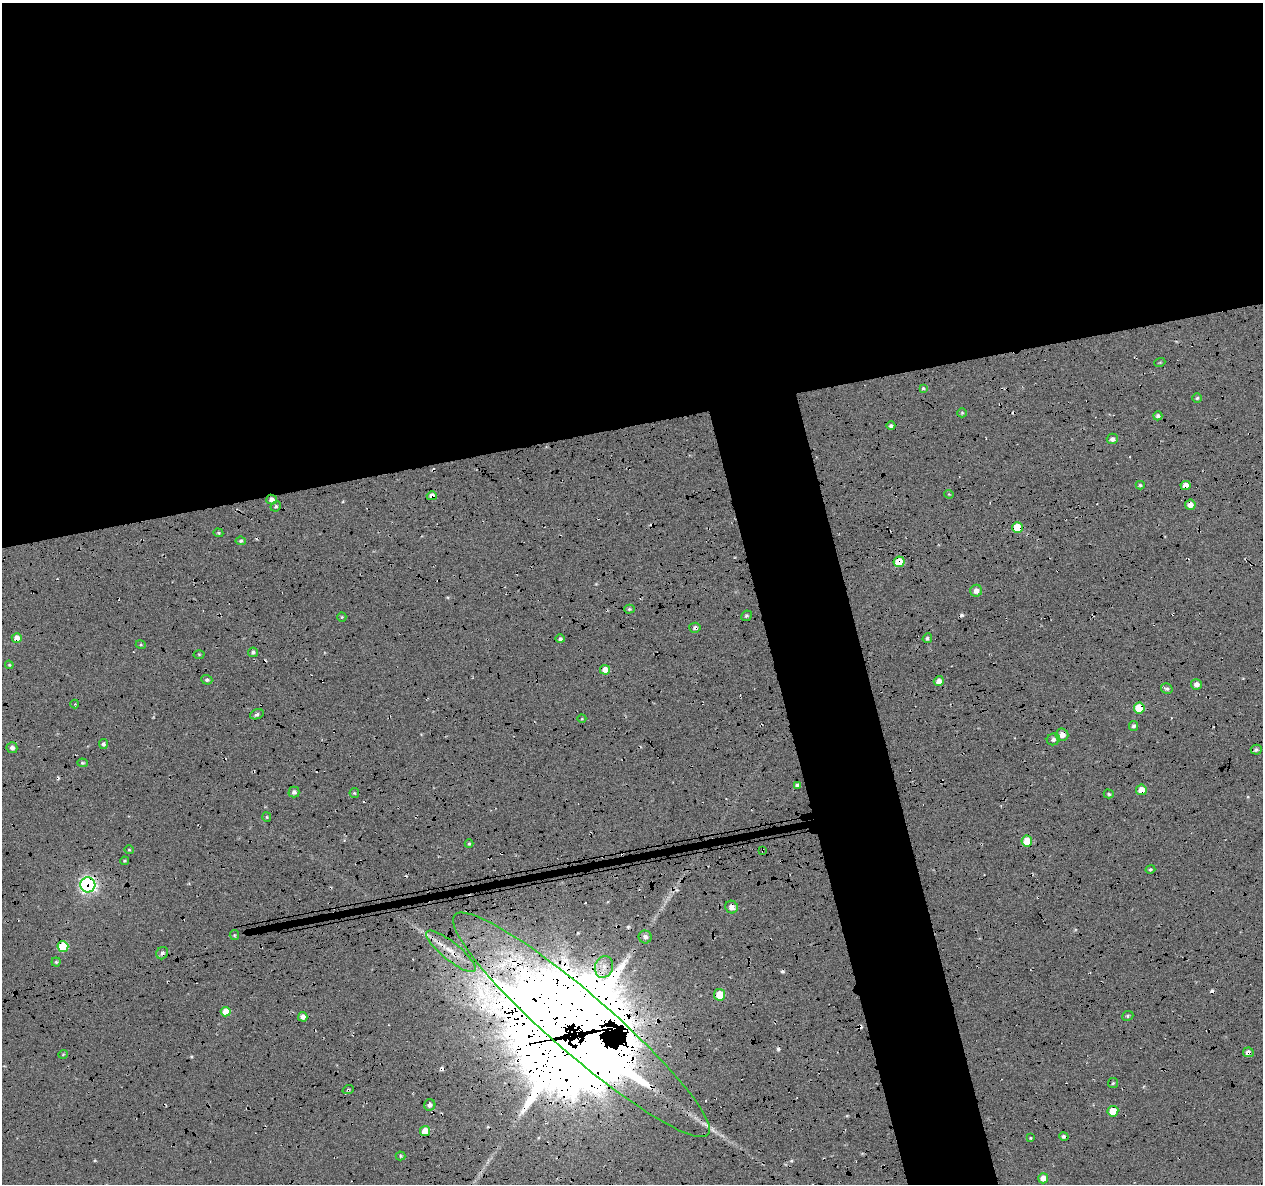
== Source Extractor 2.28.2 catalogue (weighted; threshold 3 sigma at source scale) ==
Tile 2 of 4 x 4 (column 2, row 1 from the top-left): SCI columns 1306-2566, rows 3658-4839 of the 5131 x 4901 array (HDU 1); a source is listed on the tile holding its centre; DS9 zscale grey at full resolution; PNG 1265 x 1186 px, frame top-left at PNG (2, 3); each listed source drawn as its Kron ellipse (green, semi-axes under 4 px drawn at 4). Shown black and unused: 42% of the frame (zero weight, under 5 of 17 exposures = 6% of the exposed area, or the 3 px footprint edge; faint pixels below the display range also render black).
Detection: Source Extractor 2.28.2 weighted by HDU 2 'WHT'; one run over the whole footprint, this tile lists its part. Background -0.152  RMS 0.13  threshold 0.533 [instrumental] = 3 sigma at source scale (4.09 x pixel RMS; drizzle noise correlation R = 1.36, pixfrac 0.8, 0.0396/0.0396 arcsec/px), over >= 5 px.
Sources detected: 103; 3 inside a brighter object's white glare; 15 cosmic-ray / hot-pixel residue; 1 long thin detection or spike segment (spike, bleed or trail) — neither listed nor drawn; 1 inside a brighter listed object's ellipse — not listed separately; the other 83 listed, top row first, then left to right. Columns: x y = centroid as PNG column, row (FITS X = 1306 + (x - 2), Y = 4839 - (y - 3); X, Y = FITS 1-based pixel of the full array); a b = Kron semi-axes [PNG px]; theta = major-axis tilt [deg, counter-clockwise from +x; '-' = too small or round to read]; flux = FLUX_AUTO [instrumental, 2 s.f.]
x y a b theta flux
1160 362 5 3 - 11
923 388 4 4 - 16
1197 398 5 4 - 17
962 413 5 4 - 14
1158 416 4 4 - 29
891 426 4 3 - 30
1112 439 5 5 - 38
1140 485 4 4 - 17
1186 485 5 4 - 120
949 494 4 4 - 12
432 496 5 4 - 67
271 500 5 5 - 65
1190 505 5 5 - 91
276 506 5 4 - 20
1017 528 5 5 - 360
218 533 5 4 - 16
241 541 5 4 - 21
899 562 5 5 - 280
976 591 6 6 - 66
629 609 5 4 - 19
746 616 5 5 - 21
342 617 5 4 - 12
695 628 6 5 - 34
17 638 5 4 - 94
927 638 5 4 - 24
560 639 5 4 - 31
141 645 5 3 - 12
253 652 5 4 - 30
199 654 5 3 - 12
9 665 4 3 - 12
605 670 5 5 - 100
207 680 6 4 -21 21
939 681 5 5 - 69
1196 684 5 5 - 56
1167 689 6 5 - 25
75 704 4 4 - 12
1139 708 5 5 - 430
257 714 7 5 20 28
582 719 4 3 - 8.7
1134 726 5 4 - 27
1062 735 6 6 - 92
1053 739 6 6 - 33
103 744 5 4 - 26
12 748 5 5 - 41
1256 750 5 5 - 26
82 763 5 4 - 14
797 785 4 3 - 26
1141 790 5 5 - 130
294 792 5 5 - 37
354 793 5 4 - 15
1109 794 5 4 - 17
267 817 5 4 - 13
1027 841 5 5 - 250
469 844 4 4 - 14
129 850 4 4 - 12
763 851 3 2 - 9.2
124 861 4 3 - 13
1150 869 5 4 - 17
88 885 7 7 - 3300
732 907 6 6 - 75
234 935 5 4 - 13
645 937 6 6 - 41
63 947 5 5 - 480
451 951 31 9 -39 230
162 953 6 5 - 33
56 962 4 4 - 16
604 967 11 9 70 96
720 995 5 5 - 250
226 1012 5 5 - 160
1128 1016 6 4 23 19
303 1017 4 4 - 62
581 1025 168 30 -41 78000
1248 1052 5 5 - 50
63 1054 5 3 - 9.1
1113 1083 5 5 - 18
348 1090 6 3 19 15
430 1105 6 5 - 47
1113 1111 5 5 - 260
425 1131 5 5 - 250
1064 1136 5 4 - 29
1031 1138 4 4 - 12
401 1156 5 4 - 16
1043 1178 5 5 - 90
Overlapping masked pixels (flux is a lower limit): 23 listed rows (the first 20) at x y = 1186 485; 432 496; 271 500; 1190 505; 1017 528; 899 562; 695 628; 17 638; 1139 708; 1062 735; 1141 790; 763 851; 88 885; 732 907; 63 947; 451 951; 162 953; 303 1017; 581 1025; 1248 1052